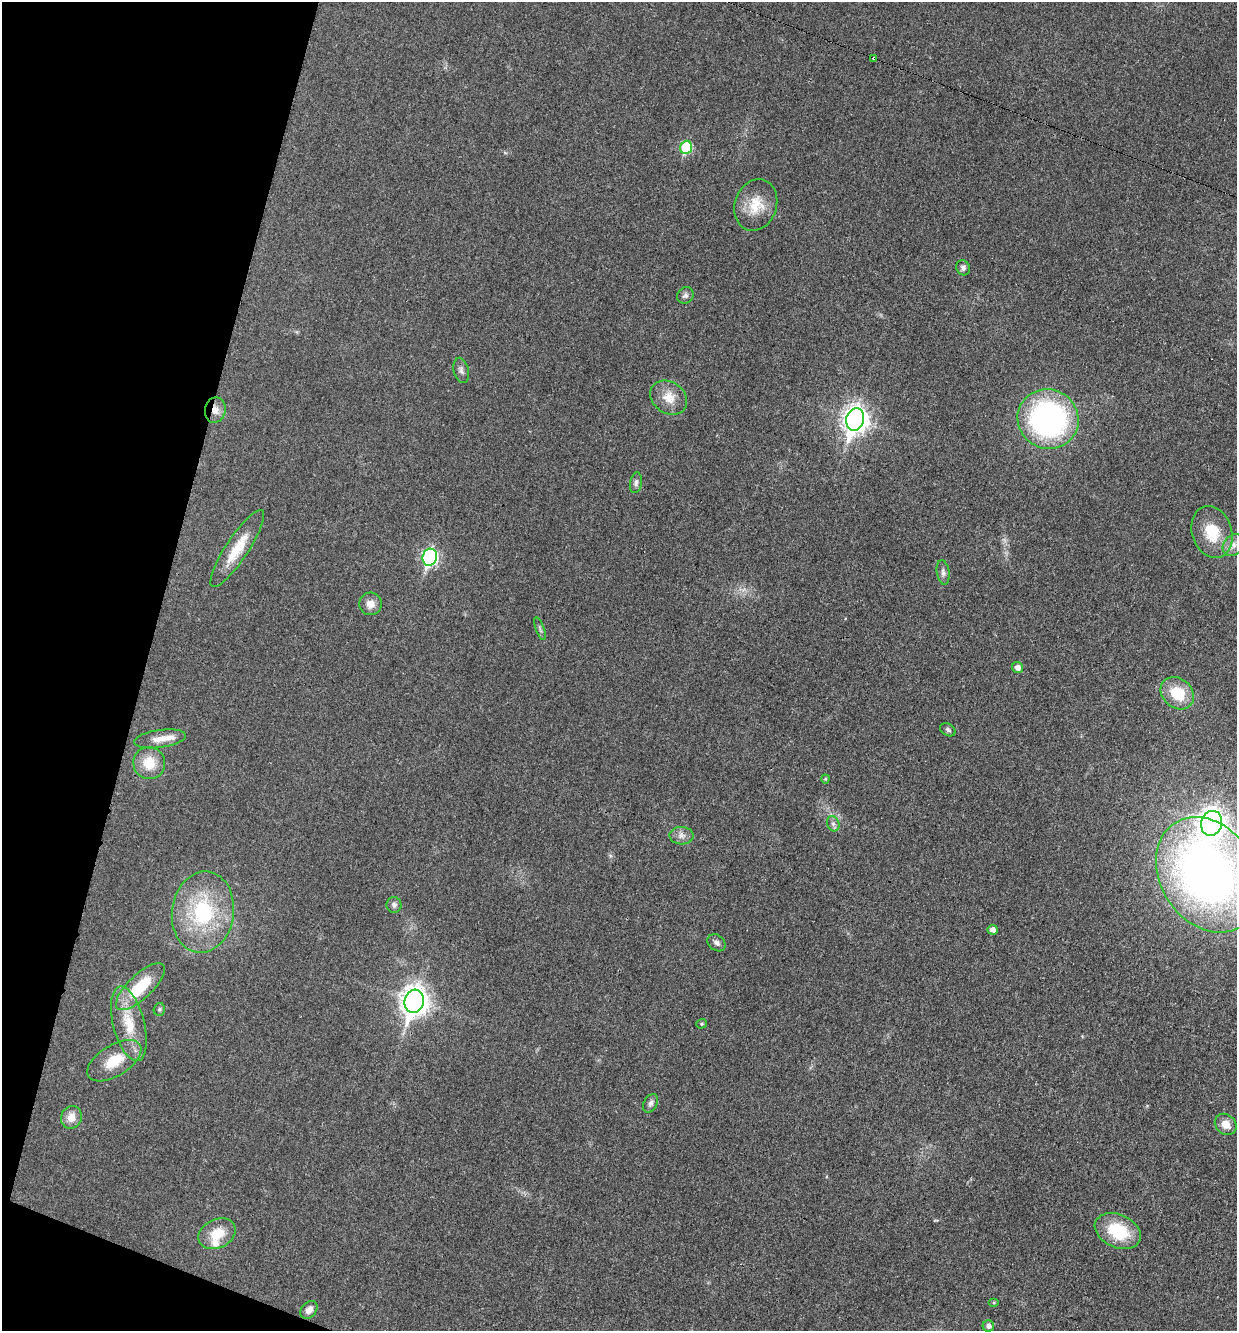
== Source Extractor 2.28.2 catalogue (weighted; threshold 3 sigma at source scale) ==
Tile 9 of 4 x 4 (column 1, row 3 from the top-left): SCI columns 273-1507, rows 1339-2667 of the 5351 x 5330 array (HDU 1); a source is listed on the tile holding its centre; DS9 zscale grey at full resolution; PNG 1239 x 1333 px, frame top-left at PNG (2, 2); each listed source drawn as its Kron ellipse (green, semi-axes under 4 px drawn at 4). Shown black and unused: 13% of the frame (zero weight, under 3 of 4 exposures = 1% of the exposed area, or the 3 px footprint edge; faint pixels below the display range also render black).
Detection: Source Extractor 2.28.2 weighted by HDU 2 'WHT'; one run over the whole footprint, this tile lists its part. Background 0.0553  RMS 0.0054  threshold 0.0241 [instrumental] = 3 sigma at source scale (4.5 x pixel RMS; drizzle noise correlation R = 1.50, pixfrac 1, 0.05/0.05 arcsec/px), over >= 5 px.
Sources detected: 48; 2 inside a brighter listed object's ellipse — not listed separately; the other 46 listed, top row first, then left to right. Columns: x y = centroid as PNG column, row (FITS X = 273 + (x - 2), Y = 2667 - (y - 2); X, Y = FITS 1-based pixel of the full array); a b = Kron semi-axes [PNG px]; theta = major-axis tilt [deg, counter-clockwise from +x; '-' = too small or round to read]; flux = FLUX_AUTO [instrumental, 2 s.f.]
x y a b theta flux
874 58 4 3 - 3.8
686 147 7 5 71 32
756 205 26 21 70 14
963 268 8 6 -62 1.7
685 295 9 7 46 1.9
461 370 13 7 -76 2.2
669 398 20 15 -35 8.5
215 410 13 10 79 4.6
855 419 11 9 74 420
1048 419 31 29 -27 120
636 483 10 6 81 1.8
1212 532 26 20 -73 17
1233 545 12 9 48 3.6
237 549 45 11 57 16
430 557 8 7 - 110
943 572 12 6 -81 2.1
371 604 11 11 - 4.7
540 629 12 3 -70 1.1
1017 668 5 5 - 2.9
1177 693 18 14 -41 18
948 730 8 6 -31 1.3
160 739 26 9 8 6.5
149 763 16 16 - 12
825 779 4 4 - 0.6
1212 823 12 10 73 400
833 824 8 6 -69 1.7
682 836 12 8 -3 3.1
1208 875 61 47 -57 370
394 905 8 7 - 1.7
203 912 41 31 82 49
993 930 5 5 - 2.7
716 943 10 7 -41 2
140 987 31 12 44 23
414 1001 12 9 75 570
159 1009 6 5 - 0.92
129 1024 38 15 -76 17
702 1024 5 4 - 0.8
114 1061 30 15 32 15
651 1103 10 6 61 2
71 1117 11 10 - 6.2
1226 1124 12 9 -41 5.2
1118 1231 24 16 -24 24
217 1234 19 14 26 11
994 1302 5 3 - 0.59
309 1310 10 7 49 3.4
988 1326 6 5 - 2.3
Overlapping masked pixels (flux is a lower limit): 2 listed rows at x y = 874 58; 215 410
Isophote crosses this tile's border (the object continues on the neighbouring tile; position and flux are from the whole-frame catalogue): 1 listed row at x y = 1208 875